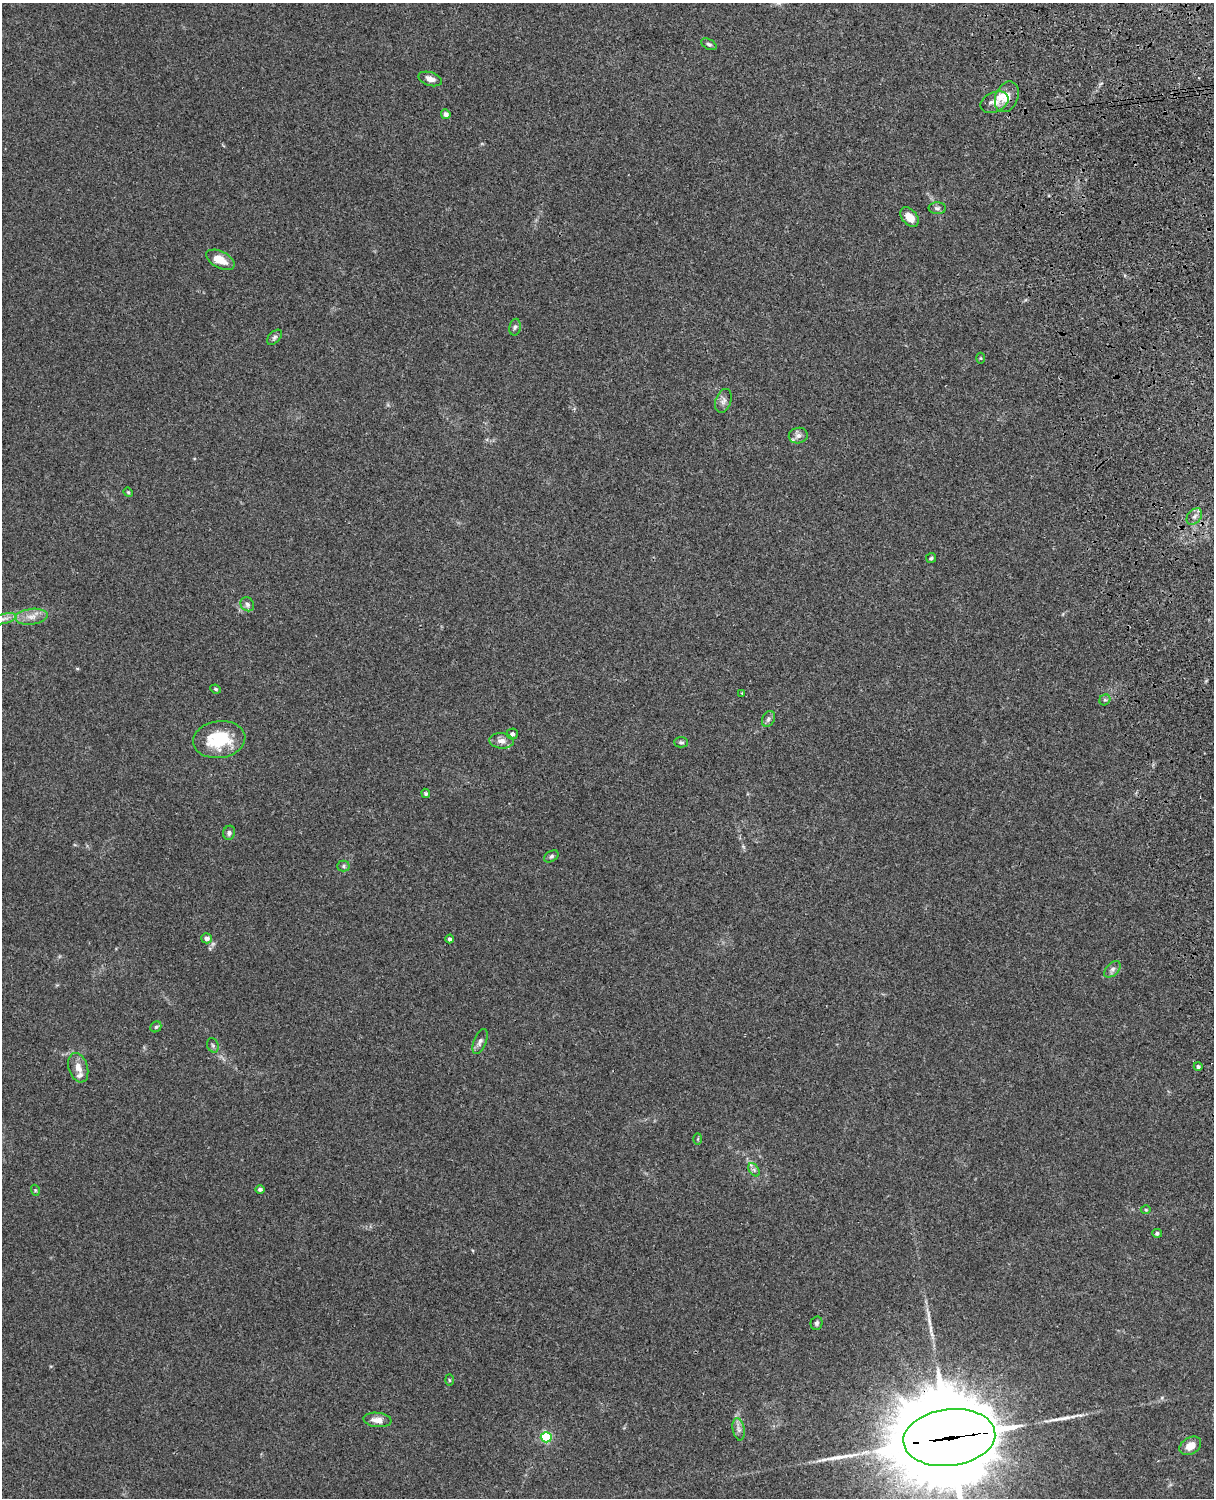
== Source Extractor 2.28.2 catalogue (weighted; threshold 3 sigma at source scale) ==
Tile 6 of 4 x 3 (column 2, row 2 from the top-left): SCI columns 1332-2543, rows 1661-3156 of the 5089 x 4928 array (HDU 1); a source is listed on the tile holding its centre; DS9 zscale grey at full resolution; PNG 1216 x 1500 px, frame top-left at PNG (2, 3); each listed source drawn as its Kron ellipse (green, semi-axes under 4 px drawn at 4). Shown black and unused: <1% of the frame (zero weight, under 3 of 4 exposures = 6% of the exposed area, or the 3 px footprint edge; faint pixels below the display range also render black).
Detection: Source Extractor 2.28.2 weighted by HDU 2 'WHT'; one run over the whole footprint, this tile lists its part. Background 0.134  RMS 0.0069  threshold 0.0312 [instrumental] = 3 sigma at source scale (4.5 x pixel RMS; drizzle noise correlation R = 1.50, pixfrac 1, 0.05/0.05 arcsec/px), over >= 5 px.
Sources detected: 58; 3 long thin detections or spike segments (spike, bleed or trail) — neither listed nor drawn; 3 inside a brighter listed object's ellipse — not listed separately; the other 52 listed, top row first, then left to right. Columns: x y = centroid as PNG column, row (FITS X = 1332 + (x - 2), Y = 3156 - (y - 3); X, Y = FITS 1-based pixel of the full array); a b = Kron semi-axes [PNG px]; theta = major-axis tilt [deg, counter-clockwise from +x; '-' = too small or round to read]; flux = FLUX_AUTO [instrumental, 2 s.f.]
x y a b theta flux
709 44 8 5 -28 1.5
430 79 12 6 -18 4.5
1007 97 16 11 67 8.3
994 102 15 9 25 5.9
446 114 5 4 - 2.3
937 208 9 6 0 2
910 217 11 7 -51 7.2
220 260 15 8 -27 10
515 327 8 5 78 1.7
274 337 9 5 45 1.7
981 358 5 3 - 0.62
723 401 12 7 70 3.2
798 436 9 7 12 3
128 492 5 4 - 0.75
1194 516 9 6 50 2.9
931 558 5 5 - 1
247 604 7 6 - 2
31 617 16 8 6 5.8
4 619 13 5 12 3.1
216 689 5 3 - 0.88
742 693 4 4 - 0.55
1105 700 6 5 - 1.3
768 719 8 6 64 1.9
512 734 5 5 - 2.3
219 740 26 18 8 34
501 741 12 7 -5 4.3
681 742 7 5 -1 1.4
426 793 5 4 - 0.94
229 833 7 6 - 1.7
551 856 8 5 31 1.5
343 866 6 5 - 1.3
206 938 5 5 - 3.4
450 939 4 4 - 1.6
1112 969 10 6 45 2.5
156 1027 6 5 - 1.1
480 1041 13 6 68 2.8
213 1045 7 5 -68 1.5
1198 1066 4 4 - 1.4
78 1068 15 9 -72 5.9
698 1139 6 4 88 0.78
754 1170 7 4 -56 1.6
260 1189 5 4 - 1.5
35 1190 5 3 - 0.72
1146 1210 5 3 - 0.66
1157 1233 5 4 - 1.4
817 1323 7 6 - 1.4
449 1380 5 3 - 0.83
377 1420 14 7 -6 5.9
739 1429 11 6 -79 2.8
546 1437 5 5 - 64
949 1437 46 28 7 16000
1190 1446 12 8 31 6.6
Overlapping masked pixels (flux is a lower limit): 1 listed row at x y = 949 1437
Isophote crosses this tile's border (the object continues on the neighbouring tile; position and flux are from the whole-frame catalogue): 1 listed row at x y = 949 1437